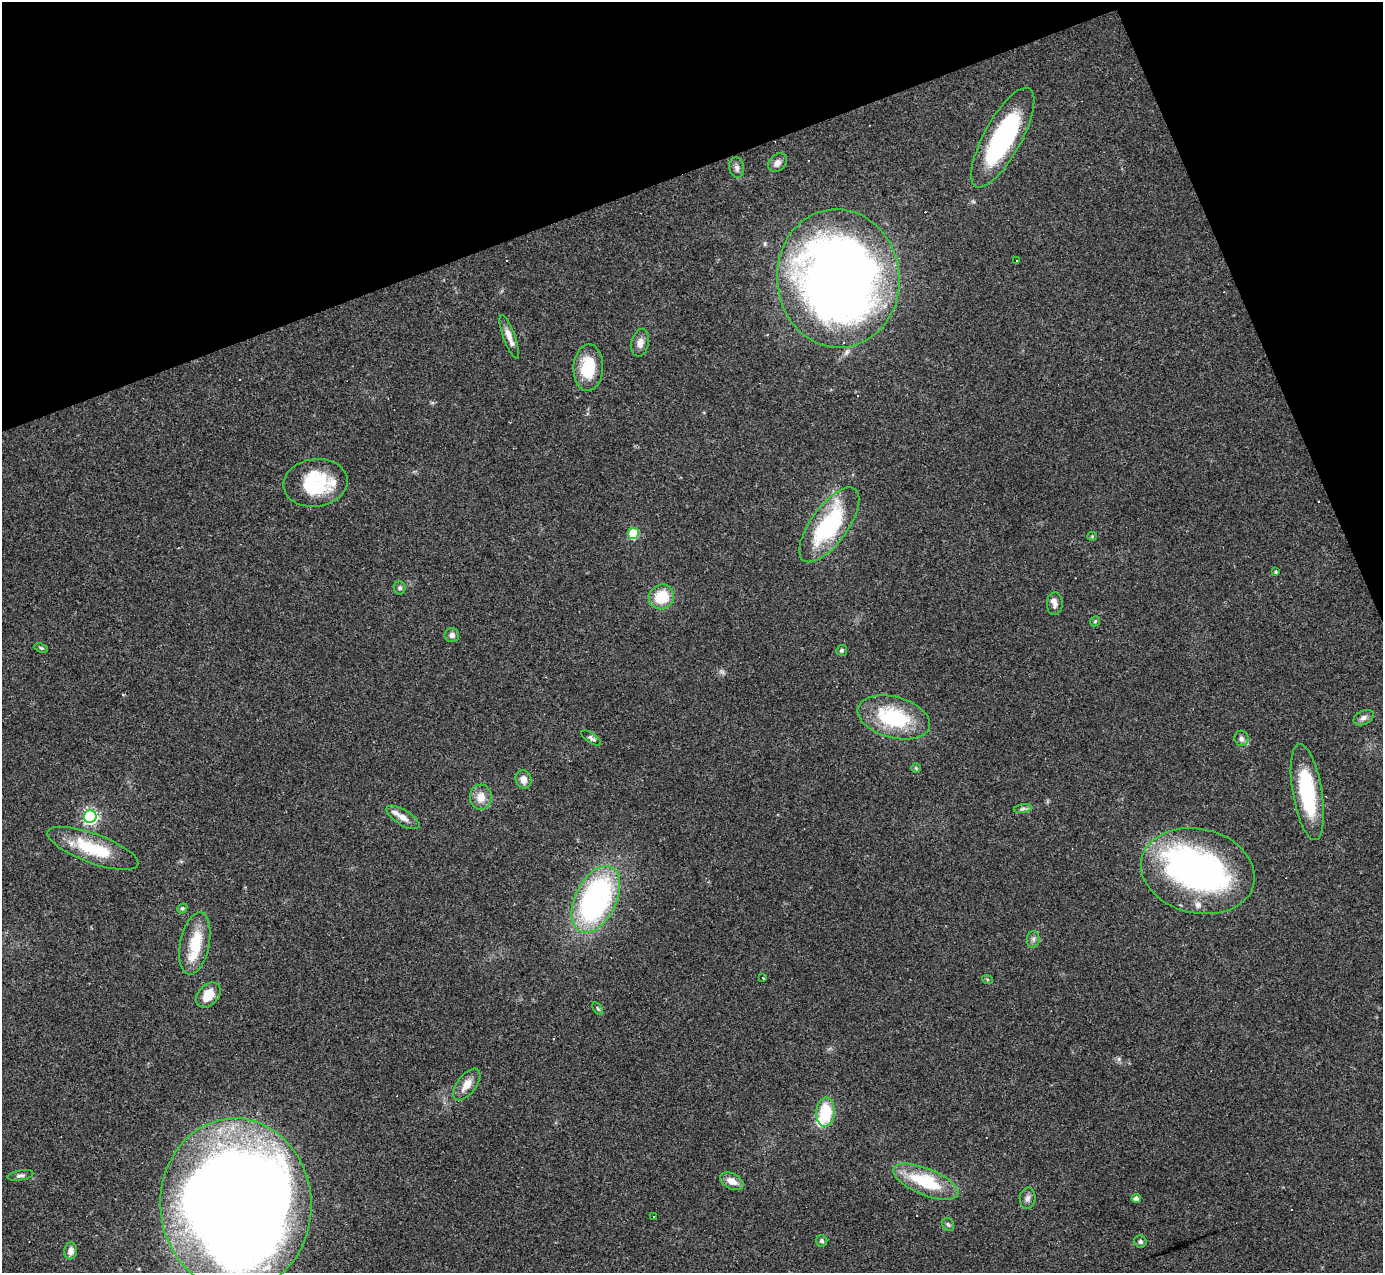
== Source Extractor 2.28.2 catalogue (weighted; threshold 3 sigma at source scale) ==
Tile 3 of 4 x 4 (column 3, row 1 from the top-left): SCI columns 2761-4141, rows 4089-5359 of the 5521 x 5507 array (HDU 1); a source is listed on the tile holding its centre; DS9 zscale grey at full resolution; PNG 1385 x 1275 px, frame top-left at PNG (2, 2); each listed source drawn as its Kron ellipse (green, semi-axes under 4 px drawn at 4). Shown black and unused: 19% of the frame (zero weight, under 3 of 4 exposures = <1% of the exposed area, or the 3 px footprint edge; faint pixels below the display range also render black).
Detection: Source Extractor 2.28.2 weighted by HDU 2 'WHT'; one run over the whole footprint, this tile lists its part. Background 0.0844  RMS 0.0057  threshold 0.0257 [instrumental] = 3 sigma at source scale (4.5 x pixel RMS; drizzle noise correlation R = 1.50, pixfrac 1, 0.05/0.05 arcsec/px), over >= 5 px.
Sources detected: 69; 1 inside a brighter object's white glare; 9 cosmic-ray / hot-pixel residue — neither listed nor drawn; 5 inside a brighter listed object's ellipse — not listed separately; the other 54 listed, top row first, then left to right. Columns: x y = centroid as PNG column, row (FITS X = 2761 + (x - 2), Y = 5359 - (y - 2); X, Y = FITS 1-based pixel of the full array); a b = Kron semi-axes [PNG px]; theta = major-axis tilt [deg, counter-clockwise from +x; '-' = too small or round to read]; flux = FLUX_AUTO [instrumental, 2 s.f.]
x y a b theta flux
1003 138 56 18 61 83
777 163 10 8 42 2.9
737 168 10 7 -79 2.3
1017 261 3 3 - 12
838 278 69 61 -85 600
509 337 23 6 -70 5.1
640 343 14 8 78 3.8
588 368 23 15 87 23
315 483 32 24 8 38
829 525 44 18 54 63
633 533 5 5 - 38
1092 536 5 4 - 0.63
1276 572 3 3 - 0.68
400 588 6 6 - 1.4
661 597 13 12 - 18
1055 604 11 8 87 3.2
1095 621 5 4 - 0.71
452 635 7 7 - 2.4
41 648 7 4 -24 0.89
842 650 5 5 - 1.5
894 717 37 20 -15 44
1364 718 11 6 27 2.1
591 738 11 5 -34 1.6
1241 738 7 7 - 2.1
916 768 5 5 - 0.78
524 779 9 8 - 3.8
1307 792 48 14 -80 48
481 797 12 11 - 6.6
1023 809 9 4 9 1.5
90 817 6 6 - 150
403 817 19 7 -31 5.3
93 848 48 14 -20 28
1198 871 57 42 -13 160
596 899 36 20 64 140
182 908 5 4 - 0.93
1033 939 8 6 89 1.7
195 943 31 14 78 20
763 977 3 3 - 13
987 979 5 3 - 0.64
208 995 14 10 47 9.7
598 1009 7 4 -59 0.87
467 1084 18 9 52 6.6
826 1112 14 9 87 23
20 1175 13 5 10 1.7
732 1181 12 7 -26 5.5
926 1182 35 13 -22 31
1028 1198 10 8 82 2.5
1136 1199 5 4 - 2.2
236 1204 86 75 -87 1400
653 1216 3 2 - 0.44
948 1224 7 5 -56 1.2
822 1241 6 5 - 1.3
1140 1242 6 6 - 1.3
71 1251 8 6 84 3.9
Overlapping masked pixels (flux is a lower limit): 1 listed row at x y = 838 278
Isophote crosses this tile's border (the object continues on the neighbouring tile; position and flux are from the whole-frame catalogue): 1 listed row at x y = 236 1204